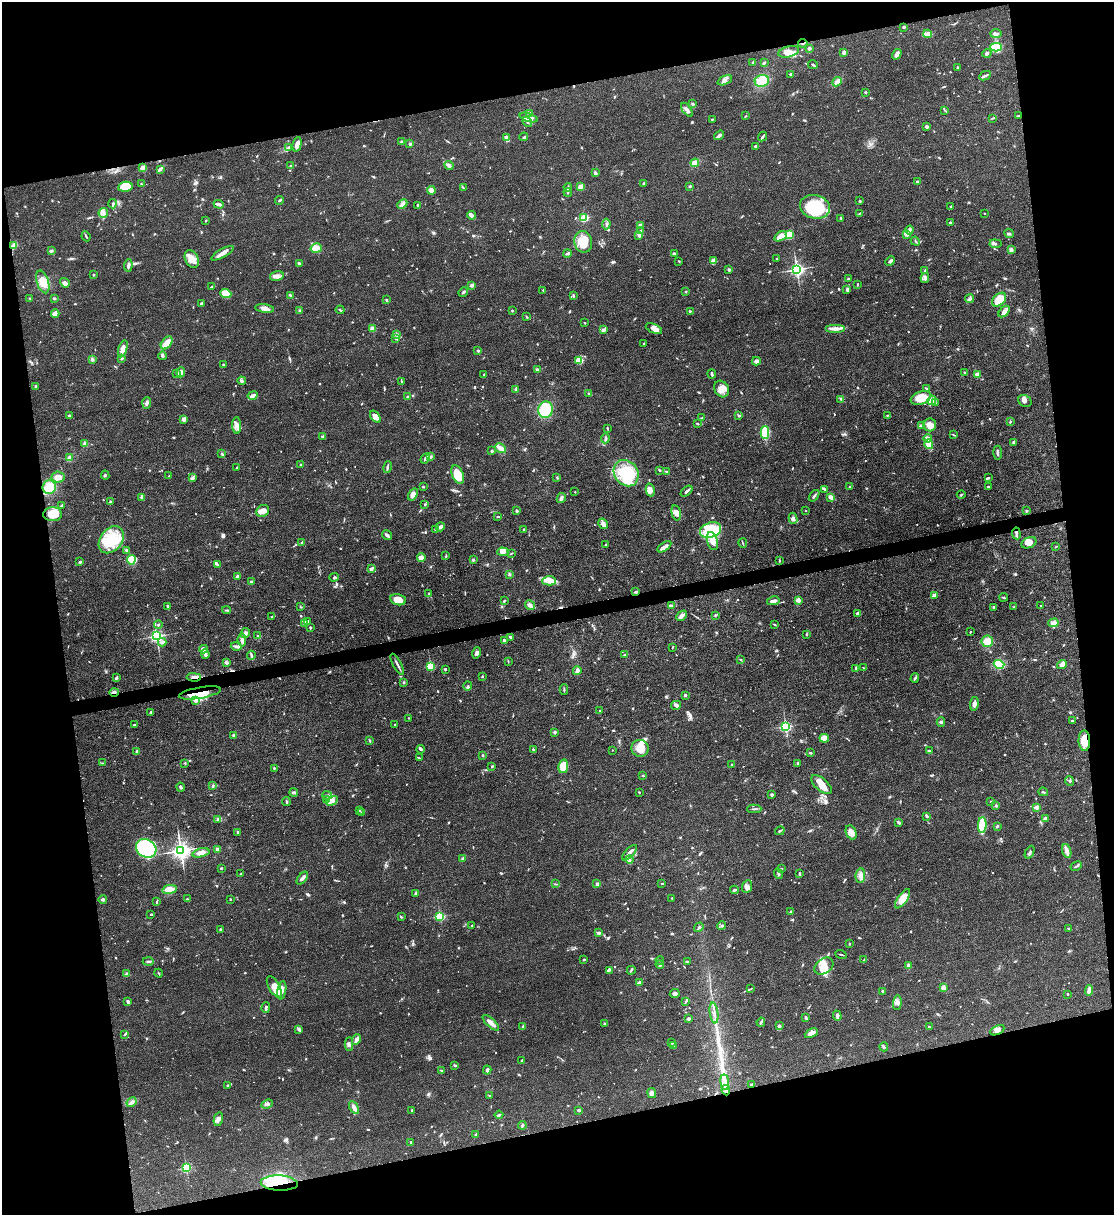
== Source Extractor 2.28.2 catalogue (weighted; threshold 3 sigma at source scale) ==
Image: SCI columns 136-4581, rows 1-4849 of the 4832 x 4849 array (HDU 1 of 3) = the unmasked area's bounding box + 8 px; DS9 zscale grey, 4 x 4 block average (1 PNG px = mean of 4 x 4 image px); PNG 1116 x 1217 px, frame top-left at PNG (2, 2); each listed source drawn as its Kron ellipse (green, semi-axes under 4 px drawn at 4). Shown black and unused: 25% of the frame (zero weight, under 3 of 4 exposures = <1% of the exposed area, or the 3 px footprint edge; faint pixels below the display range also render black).
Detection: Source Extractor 2.28.2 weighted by HDU 2 'WHT'. Background 0.0514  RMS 0.0049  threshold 0.022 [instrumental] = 3 sigma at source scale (4.5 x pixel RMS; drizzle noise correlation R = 1.50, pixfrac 1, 0.05/0.05 arcsec/px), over >= 5 px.
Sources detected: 1001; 2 too faint to see at this stretch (4 x 4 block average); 5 inside a brighter object's white glare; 2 cosmic-ray / hot-pixel residue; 2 long thin detections or spike segments (spike, bleed or trail) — neither listed nor drawn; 19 coinciding with a brighter row at this scale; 60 inside a brighter listed object's ellipse — not listed separately; of the other 911, all 500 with FLUX_AUTO >= 2.11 (the completeness limit of this list) listed and drawn (411 fainter detections not listed), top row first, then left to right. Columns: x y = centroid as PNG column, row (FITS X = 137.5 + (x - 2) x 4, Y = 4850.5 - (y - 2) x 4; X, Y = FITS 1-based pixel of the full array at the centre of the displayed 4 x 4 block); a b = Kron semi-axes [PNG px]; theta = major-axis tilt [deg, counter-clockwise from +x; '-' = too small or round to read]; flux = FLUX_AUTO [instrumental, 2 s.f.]
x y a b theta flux
904 27 2 2 - 5.3
927 34 4 3 - 16
996 34 6 3 1 9.5
803 43 5 2 - 3
996 47 6 4 -2 82
809 48 3 2 - 8.9
789 52 10 5 14 24
844 53 4 2 - 9.4
987 53 4 2 - 6.4
897 54 5 3 - 14
753 62 2 2 - 3.7
764 63 3 2 - 2.9
813 64 5 2 - 3.7
958 67 3 2 - 2.8
790 74 2 2 - 3.1
985 76 6 2 26 6
725 80 7 3 26 10
762 81 7 6 - 60
837 82 5 3 - 15
865 92 3 2 - 3.5
693 104 3 2 - 3.2
687 110 8 3 -52 11
945 110 3 2 - 2.3
530 113 3 2 - 2.5
745 116 3 2 - 2.3
1018 116 3 2 - 3.1
529 117 9 4 -17 18
993 118 4 2 - 2.7
712 119 3 2 - 2.4
527 122 5 2 - 4.9
927 127 2 2 - 13
719 135 5 3 - 7.9
524 137 4 2 - 3.7
762 137 5 2 - 4.8
506 138 4 2 - 17
402 142 2 2 - 7.9
297 144 7 3 77 19
410 144 3 2 - 5.3
755 146 2 2 - 13
289 147 4 3 - 4.8
695 163 4 3 - 31
291 165 2 2 - 3.6
449 165 5 3 - 7.8
143 168 2 2 - 92
160 169 3 3 - 3.8
595 173 3 2 - 8.5
917 182 3 3 - 3
644 183 2 2 - 6
141 184 2 2 - 2.8
690 186 2 2 - 14
125 187 7 5 8 59
568 187 4 2 - 5.4
580 187 2 2 - 85
463 188 2 2 - 2.8
431 190 4 3 - 14
568 192 4 2 - 3.4
279 200 4 2 - 3.5
860 201 2 2 - 6
113 204 5 2 - 4.8
219 204 5 2 - 10
402 204 6 3 43 9.3
418 205 3 2 - 4.2
951 206 2 2 - 2.7
815 207 15 11 -15 180
103 213 5 4 - 11
860 213 4 2 - 2.5
984 213 2 2 - 4.1
471 215 4 3 - 17
584 218 4 3 - 78
841 218 2 2 - 2.5
206 220 2 2 - 2.9
950 223 2 2 - 10
606 224 5 2 - 5.3
640 225 2 2 - 43
909 230 4 3 - 7.8
640 231 2 2 - 2.4
1009 233 5 2 - 4.2
906 234 3 2 - 10
639 235 3 2 - 7.1
789 235 4 3 - 75
86 236 5 2 - 3.6
780 236 6 4 33 37
915 241 5 2 - 3
583 242 11 9 -78 41
995 244 6 2 -6 5.4
14 246 4 2 - 31
316 248 6 4 15 37
1011 250 3 3 - 11
51 251 3 3 - 4.5
222 253 12 3 30 18
567 253 4 2 - 4.6
674 253 4 2 - 3.3
777 258 2 2 - 8
192 259 9 6 -63 34
679 261 2 2 - 2.4
713 261 4 3 - 24
890 261 5 2 - 7.3
299 264 3 2 - 9.3
128 265 6 2 84 11
797 269 2 2 - 1000
729 270 3 3 - 3.8
924 271 3 2 - 3.1
93 275 2 2 - 3.3
277 276 7 4 12 14
925 278 5 3 - 8.9
848 279 3 2 - 2.8
43 282 12 6 -72 34
65 283 5 2 - 7.1
858 284 4 2 - 3.3
472 285 4 3 - 6.6
212 287 3 2 - 2.7
847 289 3 3 - 4
543 290 2 2 - 2.2
686 291 2 2 - 9.7
463 292 5 2 - 4.4
226 293 6 3 -20 59
573 295 3 2 - 2.5
291 296 4 2 - 5.6
30 298 2 2 - 2.3
54 298 2 2 - 3.9
970 299 4 4 - 6.5
386 300 3 2 - 3.5
999 300 8 5 44 78
202 304 3 3 - 5.1
265 308 9 4 -8 17
340 310 4 2 - 3.7
300 311 2 2 - 2.4
512 311 2 2 - 3.9
690 311 3 2 - 2.8
1004 311 7 4 47 14
55 313 4 3 - 24
527 317 3 2 - 2.3
585 323 2 2 - 2.7
654 328 9 4 -22 19
836 328 10 3 0 21
373 329 2 2 - 72
604 330 2 2 - 25
396 335 3 2 - 4
395 339 4 2 - 3.2
167 343 7 5 52 26
644 344 2 2 - 2.3
123 349 9 4 73 18
478 351 2 2 - 2.1
162 356 4 2 - 8.4
121 358 3 2 - 3.2
92 359 3 3 - 6.8
579 360 3 3 - 47
756 361 4 4 - 6.5
223 365 3 2 - 3.1
537 370 3 2 - 12
181 372 5 4 - 8.5
965 372 3 2 - 2.5
177 373 3 2 - 3
484 374 2 2 - 3.6
712 374 4 2 - 5.2
977 374 3 2 - 16
242 381 4 3 - 6.3
402 382 4 2 - 2.8
36 387 3 2 - 4.4
722 389 8 7 - 26
927 389 3 2 - 2.4
516 390 3 3 - 6.1
589 394 3 2 - 2.6
253 396 5 2 - 17
407 397 2 2 - 5.3
921 398 10 6 20 51
841 399 3 2 - 2.7
932 400 5 3 - 7.3
1025 401 7 5 -35 10
147 403 6 3 85 7.2
935 403 2 2 - 2.2
545 410 8 7 - 100
887 415 3 2 - 2.3
70 416 3 2 - 4.5
739 416 3 2 - 4.7
375 417 7 4 -54 19
702 418 3 2 - 3.3
184 419 3 3 - 13
1010 422 3 2 - 2.9
697 423 2 2 - 3.6
237 425 8 4 -87 15
930 425 6 6 - 26
922 426 3 3 - 8.3
607 428 4 2 - 2.5
765 433 6 3 88 200
953 435 3 2 - 2.3
323 437 3 2 - 5.4
605 438 5 2 - 6.8
928 438 4 2 - 4.4
1013 442 4 2 - 5.6
85 444 3 3 - 13
929 444 5 3 - 33
500 448 6 4 -32 17
492 451 2 2 - 6.2
998 453 7 2 -86 11
222 454 3 2 - 5.1
431 457 3 3 - 3.6
69 458 4 3 - 12
425 458 5 2 - 5.6
301 464 3 2 - 2.3
237 467 3 2 - 3.3
387 467 6 2 77 8.6
660 470 2 2 - 4.6
666 472 4 2 - 4.2
626 473 14 11 -55 120
105 475 4 2 - 3
458 475 10 5 -67 55
169 476 3 2 - 2.4
58 477 6 5 - 21
193 478 3 2 - 3.9
557 478 3 2 - 2.5
989 478 4 3 - 3.6
49 487 7 6 - 48
423 487 2 2 - 3.3
849 487 4 2 - 2.4
989 487 3 2 - 5.2
824 489 3 2 - 3.1
650 490 7 3 -76 13
686 491 7 2 43 7.3
575 492 2 2 - 3.8
413 494 6 4 57 17
961 494 4 2 - 2.9
814 496 6 2 52 5.7
142 497 4 3 - 11
831 497 4 3 - 18
561 498 5 3 - 8
110 502 3 2 - 3.3
425 504 3 2 - 3.3
61 506 4 2 - 3.1
806 510 2 2 - 2.7
263 511 7 5 35 19
517 511 3 2 - 4
1027 511 3 2 - 2.8
676 513 8 4 -77 14
53 514 9 7 0 54
498 516 3 2 - 4.3
793 518 5 3 - 6.7
603 524 5 3 - 17
440 527 5 3 - 11
524 529 2 2 - 4.1
435 530 2 2 - 2.9
711 530 11 7 19 220
1016 533 6 2 -82 10
387 535 5 3 - 6.9
111 540 15 11 51 130
712 541 9 5 -73 26
302 542 3 2 - 2.4
743 543 5 2 - 3.2
1029 543 8 5 24 16
606 545 3 2 - 4
664 547 8 3 35 16
1056 547 3 2 - 2.6
127 550 2 2 - 2.2
503 552 5 4 - 12
512 553 4 2 - 2.1
446 556 3 2 - 3.7
421 557 4 4 - 18
131 560 5 4 - 83
473 560 3 3 - 3.3
779 561 3 2 - 2.5
80 562 2 2 - 14
217 565 3 2 - 3.5
371 569 3 2 - 10
509 574 3 2 - 3.2
238 577 4 3 - 5.6
334 577 5 2 - 3.5
549 581 6 4 2 20
251 582 2 2 - 8.1
636 592 3 2 - 4.3
428 593 2 2 - 2.4
934 595 4 2 - 11
1004 597 4 2 - 3.6
398 600 8 5 -13 35
798 600 2 2 - 74
504 601 4 2 - 3.4
773 601 6 3 10 11
530 605 5 4 - 9.9
671 605 4 2 - 5.7
167 606 3 2 - 2.6
1041 606 2 2 - 7.1
301 607 3 2 - 3
994 607 3 2 - 3
1014 607 2 2 - 2.6
226 610 4 2 - 3.1
858 613 4 3 - 7.2
715 615 3 2 - 2.8
682 616 6 3 47 13
272 617 3 2 - 2.9
308 621 4 3 - 5.4
1053 623 5 2 - 16
305 624 4 3 - 6.4
158 625 4 2 - 3.4
774 625 3 2 - 2.4
310 628 2 2 - 4.1
970 632 2 2 - 3
245 633 5 3 - 7.3
807 634 3 2 - 3.1
157 636 2 2 - 840
257 636 3 2 - 2.7
510 637 4 2 - 7.1
242 640 6 3 -85 10
504 641 4 2 - 6.3
987 641 6 6 - 31
162 642 4 3 - 9
236 646 5 2 - 10
673 647 4 2 - 2.2
204 649 4 3 - 14
477 653 6 3 75 9.2
205 654 5 2 - 20
251 655 4 2 - 6.1
625 655 3 2 - 3.6
740 660 2 2 - 2.6
508 661 3 2 - 2.2
226 662 3 2 - 7.9
397 664 12 2 -62 9
999 664 5 4 - 83
1062 664 5 3 - 17
430 666 2 2 - 230
856 668 3 2 - 4.6
864 668 4 2 - 2.1
445 669 3 2 - 3.6
577 671 4 3 - 9.6
194 677 7 3 -1 12
482 677 2 2 - 2.5
116 678 4 2 - 5.7
915 678 4 2 - 4.9
404 682 2 2 - 3.8
468 686 4 2 - 2.5
564 689 5 2 - 3
114 692 5 2 - 6.8
200 693 21 5 10 89
685 695 2 2 - 7.2
196 701 3 3 - 7.7
974 704 7 3 81 12
676 705 5 4 - 6.7
600 711 3 2 - 2.3
151 713 3 2 - 6.5
409 718 2 2 - 3.3
1072 721 2 2 - 3.2
941 722 4 3 - 4.5
395 724 2 2 - 3.6
134 725 2 2 - 9.3
786 727 2 2 - 550
554 732 4 3 - 4
233 735 3 2 - 3.9
824 738 4 4 - 44
370 741 3 2 - 3.2
1084 741 10 6 -88 40
640 748 8 8 - 43
421 749 4 3 - 5
533 749 3 2 - 2.6
613 750 2 2 - 2.4
929 751 4 2 - 3
137 752 2 2 - 23
810 753 2 2 - 3.5
482 755 3 2 - 3.2
419 758 3 2 - 2.3
103 763 2 2 - 2.1
185 763 3 2 - 2.4
798 763 3 2 - 4.5
732 765 2 2 - 2.3
492 766 3 2 - 3
563 766 7 4 80 56
274 768 2 2 - 2.7
643 776 2 2 - 3.5
1070 781 5 2 - 3.2
821 784 12 6 -41 32
213 786 3 2 - 3.7
181 787 4 2 - 4.7
294 792 4 2 - 5.2
639 792 2 2 - 2.2
1043 792 5 2 - 3.4
327 795 5 3 - 6.6
772 795 2 2 - 7.5
326 799 4 2 - 3.8
332 801 6 4 28 15
991 801 3 2 - 2.4
286 802 4 2 - 3.9
996 806 3 2 - 3.6
1037 807 2 2 - 50
754 809 7 2 2 4.5
360 811 2 2 - 2.3
361 813 2 2 - 3.1
927 816 4 2 - 5.4
217 819 2 2 - 2.2
1045 819 2 2 - 50
898 823 3 2 - 5.9
982 825 8 3 89 140
997 826 3 2 - 3.7
780 831 5 2 - 3.5
238 832 2 2 - 7.9
851 832 7 5 -66 22
146 848 11 8 -35 370
181 850 3 3 - 1900
217 850 4 3 - 7.6
1067 851 7 2 -71 26
1030 852 7 2 64 5.2
201 853 9 4 14 21
630 853 10 3 45 12
462 859 4 2 - 2.4
629 859 4 3 - 6.2
1076 866 6 2 29 5.3
221 868 2 2 - 3.2
781 869 2 2 - 3.8
799 873 3 2 - 4.3
241 874 3 2 - 8.4
778 874 5 2 - 5.6
860 876 7 4 82 14
302 878 7 3 50 11
555 884 4 2 - 2.5
597 884 3 3 - 6.9
662 884 3 2 - 2.2
747 887 6 5 - 15
169 889 7 4 9 30
734 890 4 2 - 5.2
415 893 3 2 - 6.4
672 898 2 2 - 2.7
187 899 2 2 - 2.3
230 899 2 2 - 2.3
903 899 11 4 55 48
103 900 4 3 - 5
157 902 4 2 - 2.7
791 912 4 2 - 6.4
151 914 3 2 - 2.7
440 916 2 2 - 360
401 917 3 2 - 2.5
472 925 2 2 - 2.6
721 926 4 2 - 3.5
699 927 5 2 - 3.6
1069 928 4 2 - 3.9
220 929 2 2 - 12
599 933 3 3 - 5.4
849 944 3 2 - 2.1
841 955 5 2 - 3
584 959 2 2 - 3.5
660 960 4 2 - 3.2
864 960 3 2 - 2.6
148 961 6 2 -1 5.4
687 961 3 2 - 2.9
660 964 4 2 - 3.4
824 966 10 7 36 31
908 966 4 3 - 5.7
609 970 4 2 - 5.7
631 970 4 2 - 4.1
127 973 4 3 - 4.7
159 973 4 2 - 2.5
639 983 3 2 - 19
274 987 12 5 -60 40
943 988 2 2 - 65
750 989 3 2 - 2.3
282 990 9 3 81 12
1089 990 5 2 - 22
883 991 3 2 - 2.3
675 994 5 3 - 6.1
1067 994 2 2 - 2.8
686 1001 3 2 - 2.7
128 1002 3 2 - 7.8
897 1003 7 4 85 11
266 1008 5 2 - 8.8
714 1013 10 2 -82 10
837 1016 5 2 - 5.7
806 1018 3 2 - 6.7
688 1019 2 2 - 24
761 1022 4 2 - 5.3
491 1023 10 3 -42 15
605 1024 3 2 - 3.4
523 1026 3 2 - 4.3
779 1026 4 3 - 5.1
929 1027 3 2 - 3.3
299 1029 4 3 - 7.6
997 1030 7 4 27 14
811 1033 7 3 27 21
125 1034 4 2 - 2.9
356 1040 5 2 - 15
672 1043 3 2 - 2.7
349 1044 6 2 -89 5.7
674 1046 4 2 - 2.9
884 1047 4 2 - 3.7
522 1061 4 2 - 3.3
455 1065 4 2 - 3.4
487 1070 4 3 - 7
441 1071 2 2 - 3
725 1082 8 2 -84 79
751 1084 3 2 - 4.7
228 1085 4 2 - 3.9
726 1090 5 2 - 34
652 1093 5 4 - 8.5
490 1096 3 2 - 2.2
132 1102 5 3 - 9.6
267 1104 6 4 22 9.9
354 1107 7 3 -62 16
412 1110 2 2 - 3.1
579 1110 3 2 - 3.9
499 1115 4 2 - 4.8
218 1119 7 4 76 12
522 1125 4 2 - 3.2
476 1135 3 2 - 5.8
411 1142 2 2 - 3.7
186 1168 2 2 - 340
279 1183 18 7 -3 100
Overlapping masked pixels (flux is a lower limit): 10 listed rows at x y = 803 43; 14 246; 1016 533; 636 592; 194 677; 114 692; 200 693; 1084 741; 726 1090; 279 1183
Diffuse or blended objects may show on this block-average render without a row.